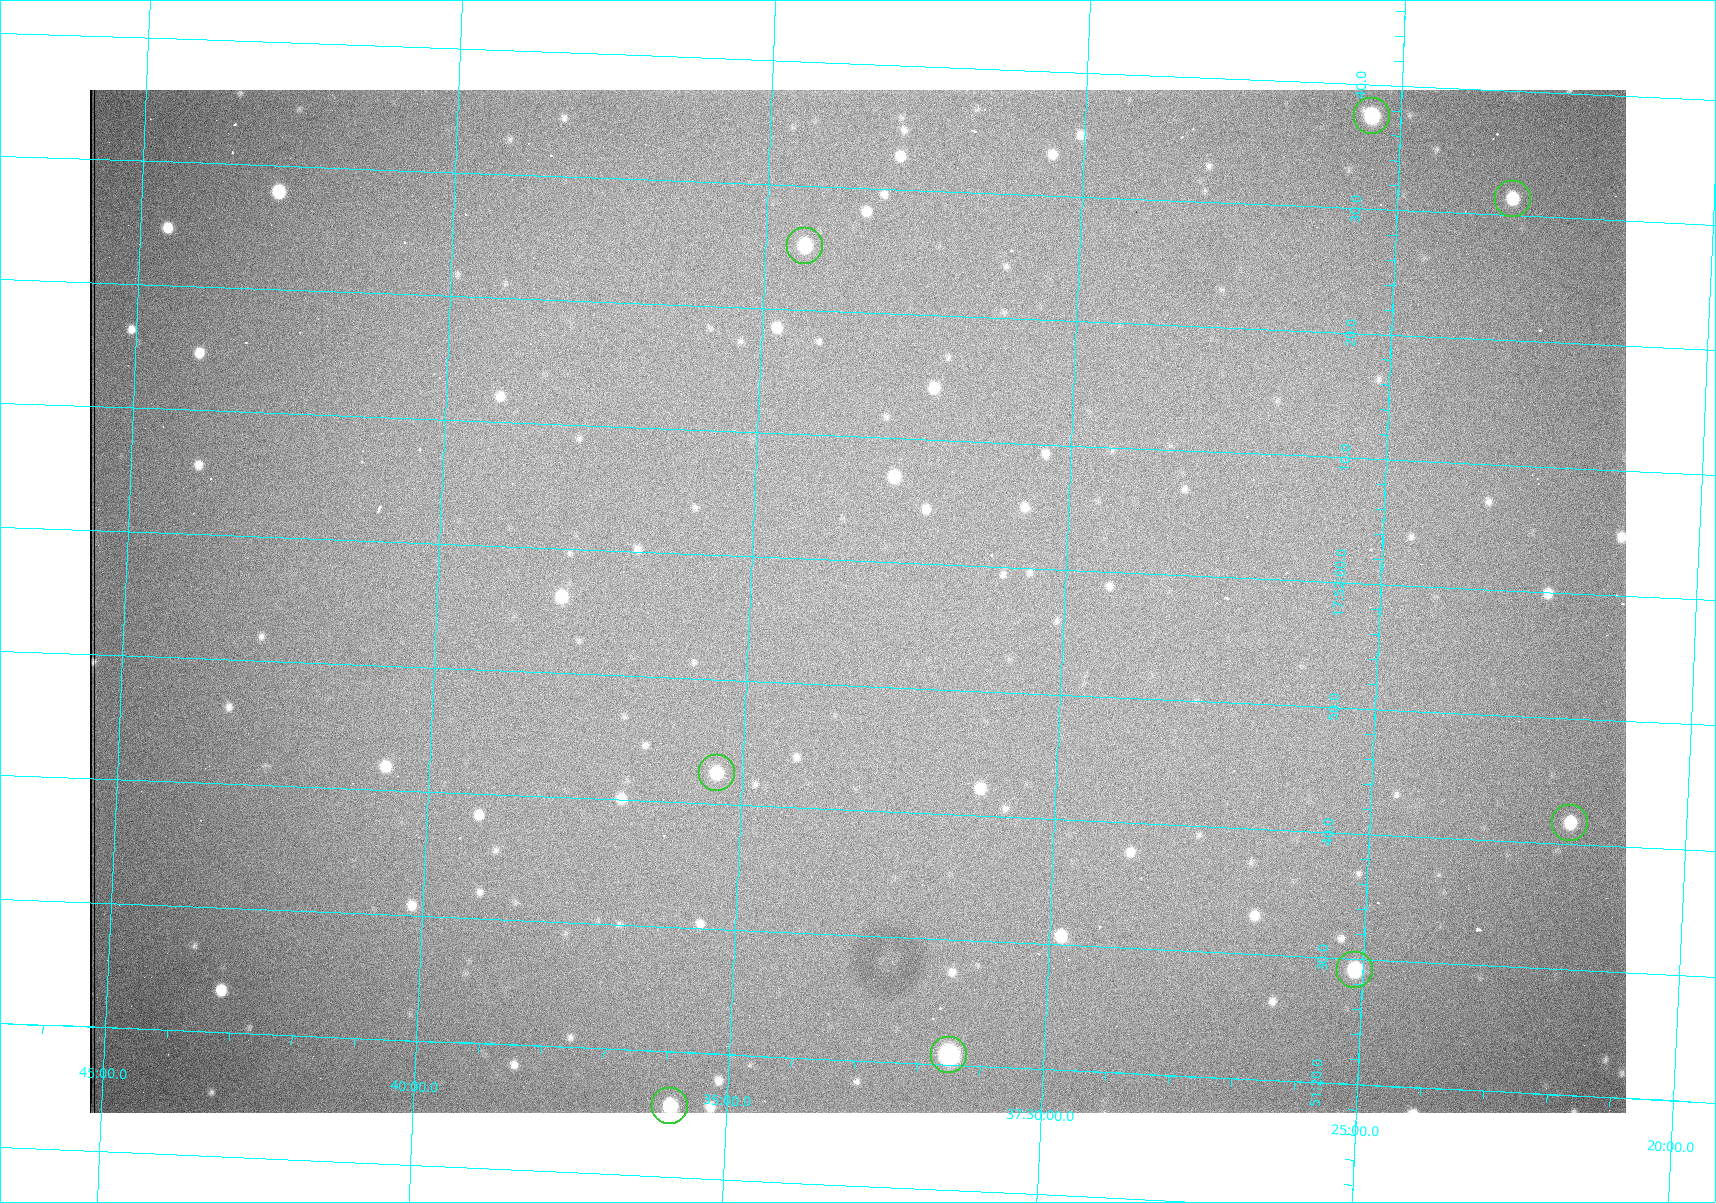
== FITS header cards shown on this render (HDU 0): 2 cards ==
NAXIS1  =                 1536 /fastest changing axis
NAXIS2  =                 1023 /next to fastest changing axis

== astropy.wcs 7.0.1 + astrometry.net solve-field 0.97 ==
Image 1536 x 1023 px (HDU 0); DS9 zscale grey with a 90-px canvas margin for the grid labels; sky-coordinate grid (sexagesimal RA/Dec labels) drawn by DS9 from the SOLVED WCS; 8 Tycho-2 reference stars matched to detected sources circled (green)
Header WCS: RA---TAN/DEC--TAN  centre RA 17:51:57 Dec +37:33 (267.99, +37.55 deg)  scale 0.958 arcsec/px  FOV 24.5' x 16.3'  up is +87 deg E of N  parity flipped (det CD > 0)
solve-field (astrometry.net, Tycho-2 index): VERIFIED the header's WCS against the Tycho-2 star catalogue (8 matches, 0 conflicts) and refined it, rather than solving blind
Solved WCS: RA---TAN-SIP/DEC--TAN-SIP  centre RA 17:51:57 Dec +37:33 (267.99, +37.55 deg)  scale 0.956 arcsec/px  FOV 24.5' x 16.3'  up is +87 deg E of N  parity flipped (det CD > 0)
The solver's refit moves the header's centre by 1.1 arcsec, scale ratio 0.9975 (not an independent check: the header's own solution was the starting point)
Tycho-2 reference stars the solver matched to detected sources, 8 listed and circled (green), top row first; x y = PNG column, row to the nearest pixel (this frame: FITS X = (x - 90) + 1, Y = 1023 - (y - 90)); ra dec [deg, ICRS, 3 dp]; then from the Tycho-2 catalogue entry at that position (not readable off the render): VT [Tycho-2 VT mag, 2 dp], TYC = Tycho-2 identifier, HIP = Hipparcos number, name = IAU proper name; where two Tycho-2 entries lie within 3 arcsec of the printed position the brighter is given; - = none
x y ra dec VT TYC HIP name
1372 116 268.156 +37.424 11.25 2620-712-1 - -
1513 199 268.131 +37.386 12.62 2620-526-1 - -
805 246 268.105 +37.573 11.82 3089-995-1 - -
717 773 267.927 +37.590 11.84 3089-1137-1 - -
1570 823 267.924 +37.364 11.94 2620-391-1 - -
1355 970 267.871 +37.419 11.35 2620-812-1 - -
949 1055 267.836 +37.525 9.96 3089-889-1 - -
670 1106 267.815 +37.598 11.54 3089-1081-1 - -